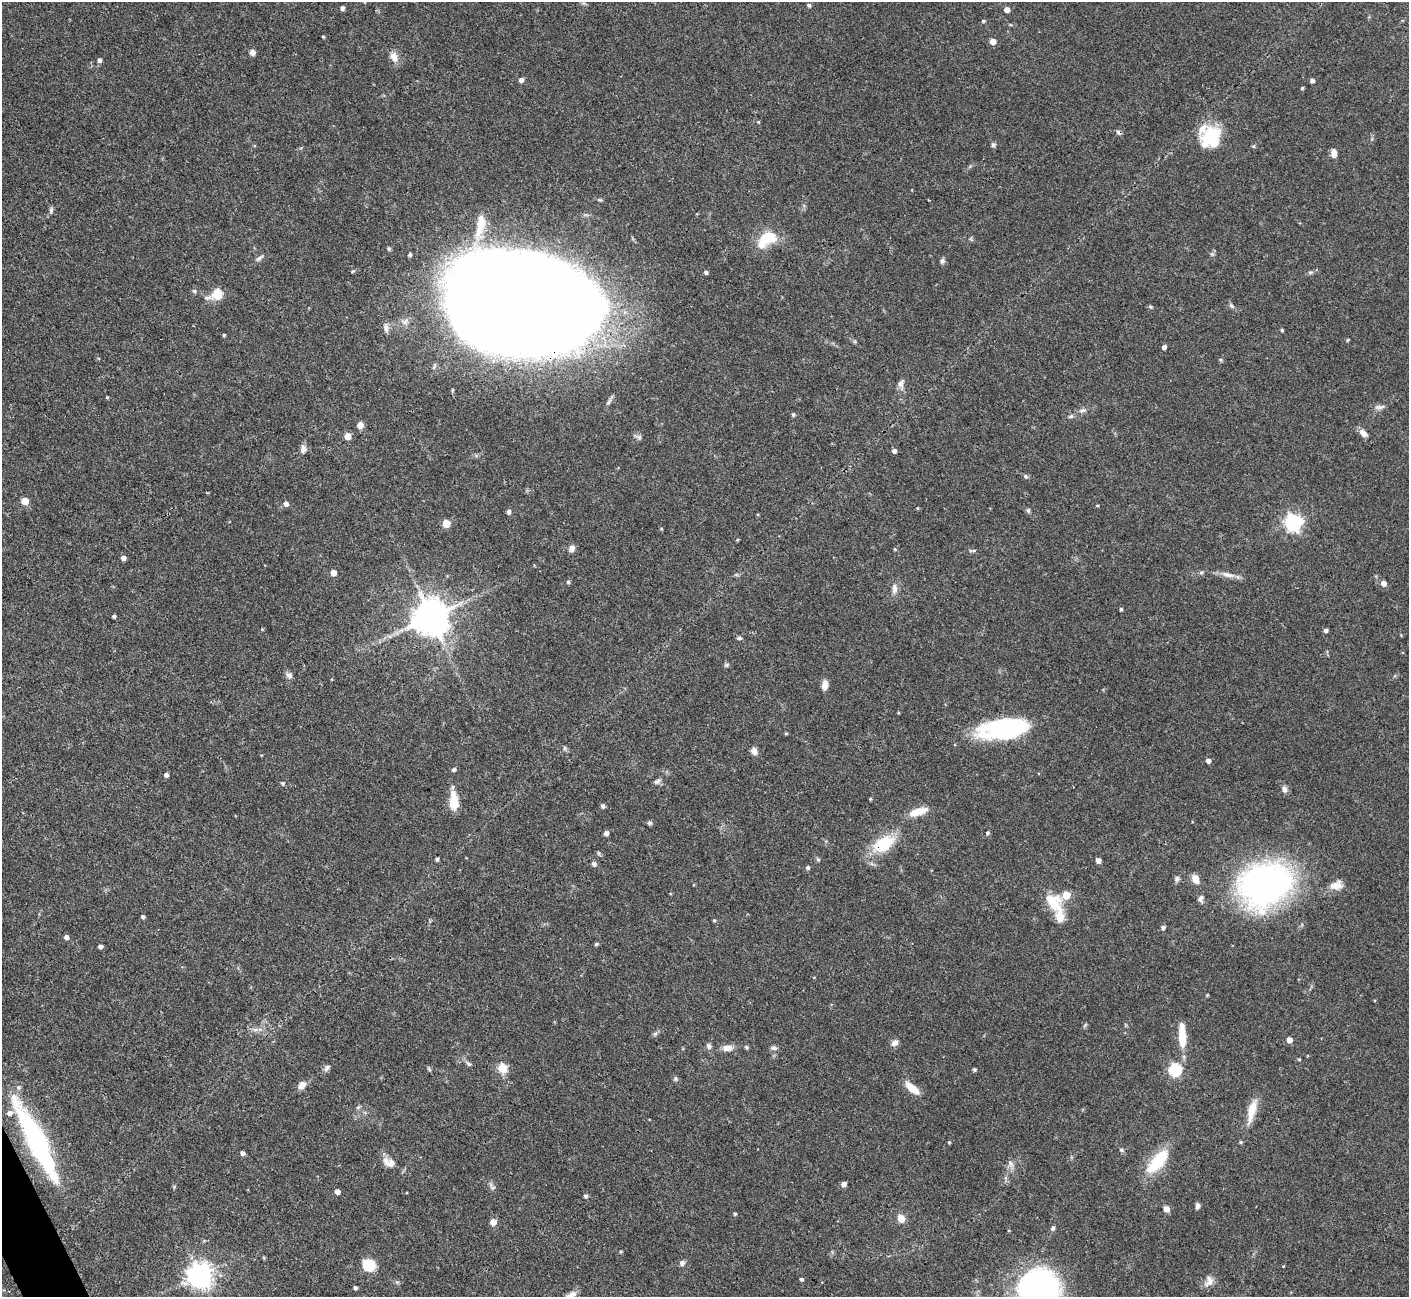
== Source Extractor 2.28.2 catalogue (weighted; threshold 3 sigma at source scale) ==
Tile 7 of 4 x 4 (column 3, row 2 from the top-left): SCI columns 2816-4222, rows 2745-4039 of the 5629 x 5618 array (HDU 1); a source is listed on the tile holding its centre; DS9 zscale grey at full resolution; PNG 1411 x 1299 px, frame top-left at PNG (2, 2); no overlay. Shown black and unused: <1% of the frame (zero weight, under 3 of 4 exposures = <1% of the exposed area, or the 3 px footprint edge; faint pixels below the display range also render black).
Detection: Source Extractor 2.28.2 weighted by HDU 2 'WHT'; one run over the whole footprint, this tile lists its part. Background 0.0876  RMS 0.0036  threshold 0.0162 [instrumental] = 3 sigma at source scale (4.5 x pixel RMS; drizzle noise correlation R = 1.50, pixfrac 1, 0.05/0.05 arcsec/px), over >= 5 px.
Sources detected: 172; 2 inside a brighter object's white glare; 1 cosmic-ray / hot-pixel residue — not listed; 7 inside a brighter listed object's ellipse — not listed separately; the other 162 listed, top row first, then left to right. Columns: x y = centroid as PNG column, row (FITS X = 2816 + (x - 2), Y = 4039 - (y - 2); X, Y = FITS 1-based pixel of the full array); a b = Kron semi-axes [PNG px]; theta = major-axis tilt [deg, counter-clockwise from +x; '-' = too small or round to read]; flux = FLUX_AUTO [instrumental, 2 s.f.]
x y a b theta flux
809 5 5 4 - 0.83
342 8 5 4 - 1.1
1007 10 5 4 - 2.6
983 21 5 4 - 0.57
323 37 3 3 - 0.44
993 41 5 5 - 3.3
252 52 5 5 - 2.4
394 57 15 10 -68 2.7
99 60 5 4 - 1.1
521 80 5 5 - 1.5
1312 80 4 4 - 1.2
1302 88 3 3 - 0.46
758 122 4 4 - 0.32
1119 132 7 5 -41 0.88
1209 135 36 15 55 11
993 145 7 6 - 0.72
1254 146 6 4 89 0.45
1334 153 10 6 -83 2.1
600 200 6 4 -18 0.49
51 210 10 5 76 0.87
480 225 35 10 80 8.2
768 237 17 11 15 12
971 239 7 4 -55 0.49
389 249 6 4 70 0.55
410 255 4 4 - 0.61
259 258 11 5 39 1.1
942 261 6 6 - 1
706 272 4 4 - 0.78
1310 272 7 5 19 0.7
194 291 6 5 - 0.58
217 294 12 10 55 7.1
523 306 107 70 -10 1800
1231 306 8 5 -40 0.82
386 328 13 7 -80 1.6
1282 330 3 3 - 0.46
224 335 4 4 - 0.42
1347 340 4 4 - 0.43
1164 347 4 4 - 1.4
1220 360 5 5 - 0.57
901 383 12 8 62 1.7
107 397 4 3 - 0.41
1379 407 15 6 5 1.4
1083 410 11 6 18 1.3
793 414 5 4 - 0.69
1071 416 8 5 30 0.75
360 425 7 6 - 2.4
1363 433 12 7 -43 2.1
347 436 5 5 - 4.2
638 437 11 6 -21 1.1
303 449 9 7 83 1.8
894 451 5 4 - 1.2
1026 476 6 6 - 0.69
25 501 5 5 - 6.7
286 504 5 5 - 1.7
1097 506 4 3 - 0.34
917 508 4 4 - 0.33
1028 511 7 5 -89 0.65
509 512 6 5 - 1.1
1293 522 7 7 - 110
446 523 5 5 - 7.9
737 540 5 3 - 0.34
572 548 9 6 75 1.6
895 549 4 4 - 0.4
974 550 7 3 19 0.5
123 558 5 4 - 1.7
333 573 5 4 - 3.1
1227 575 21 7 -13 2.8
568 582 5 4 - 0.6
1384 583 5 5 - 2.2
894 589 15 7 88 2.1
1121 609 4 4 - 0.57
114 616 3 3 - 0.68
431 617 10 10 - 960
262 629 5 3 - 0.27
1326 630 4 4 - 1.2
739 638 7 4 0 0.65
726 665 6 5 - 0.63
289 675 10 7 -25 1.3
825 685 9 6 82 3
1004 729 52 20 7 42
786 733 4 4 - 0.39
565 748 7 4 72 0.53
754 751 9 7 -59 1.7
1208 761 5 4 - 1.3
454 769 6 5 - 0.66
166 775 5 4 - 1.1
657 781 11 6 26 1.1
282 783 5 5 - 0.64
1285 789 9 7 -63 1.4
870 799 4 3 - 0.4
454 801 20 9 -87 7.3
603 806 4 4 - 1
918 812 24 9 17 5.5
649 823 6 5 - 0.86
606 833 5 4 - 1.6
988 833 5 4 - 0.66
883 844 24 14 31 16
437 859 4 3 - 0.74
818 860 6 5 - 0.57
1098 860 4 4 - 1.9
594 864 6 5 - 1.1
808 867 5 5 - 0.72
1177 879 8 7 - 0.97
1195 879 9 6 -67 3.8
1265 884 58 46 23 110
1336 885 18 12 16 3.6
1200 899 9 7 71 1.3
1054 903 30 17 -54 11
143 917 4 4 - 0.8
714 920 4 4 - 0.42
1163 927 5 5 - 1
66 937 5 4 - 1.3
596 944 5 4 - 0.56
100 947 4 4 - 1.3
814 977 4 2 - 0.33
255 1030 7 5 0 1
655 1034 6 6 - 0.69
1182 1036 27 8 -88 9
1289 1040 5 4 - 3
895 1043 10 7 29 1.6
709 1046 7 6 - 1.1
746 1047 5 4 - 0.65
727 1048 14 8 6 2.6
774 1048 8 6 -1 1.1
1299 1059 4 3 - 0.41
468 1064 11 5 -40 0.92
326 1068 10 6 54 1.1
502 1068 5 5 - 16
429 1069 7 4 -46 0.52
974 1069 4 4 - 0.77
1175 1069 6 6 - 44
676 1079 7 6 - 0.63
302 1085 9 7 43 2.8
912 1088 21 8 -39 4.9
358 1107 6 4 42 0.59
1252 1110 32 9 76 5.8
36 1141 83 16 -63 67
949 1142 4 4 - 0.36
1241 1142 5 4 - 0.5
1121 1150 7 5 -40 0.69
242 1153 4 4 - 1.1
386 1161 14 7 -74 2.3
1158 1161 30 12 50 17
1010 1163 11 6 -62 1.5
844 1184 5 5 - 1.4
492 1186 13 5 -50 1.1
337 1192 5 4 - 1.8
585 1196 5 4 - 0.82
1197 1205 7 5 -90 1.1
1166 1209 5 4 - 3.3
735 1214 4 4 - 0.57
901 1218 8 6 -57 3.9
493 1222 5 5 - 3.7
1053 1228 5 5 - 0.87
682 1263 7 6 - 1.3
369 1265 14 13 - 7.5
200 1275 8 8 - 340
801 1279 4 4 - 0.63
1209 1281 16 11 68 2.8
397 1282 5 5 - 0.54
355 1288 4 3 - 0.9
1038 1290 35 34 - 110
Overlapping masked pixels (flux is a lower limit): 5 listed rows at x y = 1119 132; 523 306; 431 617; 883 844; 36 1141
Isophote crosses this tile's border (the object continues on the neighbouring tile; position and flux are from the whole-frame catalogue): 1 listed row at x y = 1038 1290